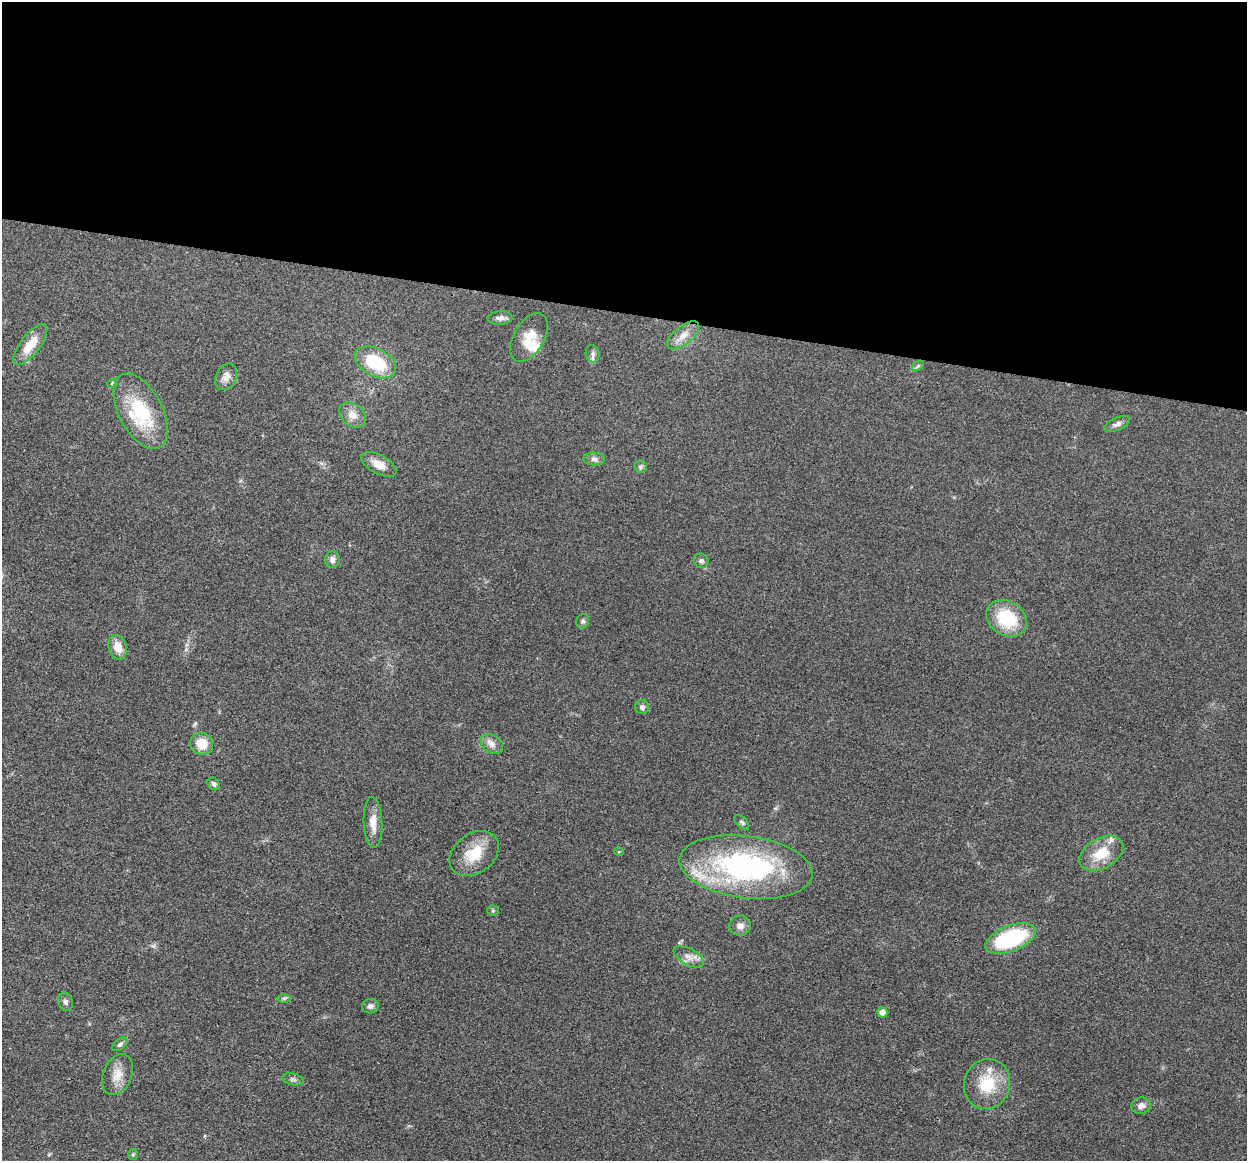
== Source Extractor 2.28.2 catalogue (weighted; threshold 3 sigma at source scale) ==
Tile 3 of 4 x 4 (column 3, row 1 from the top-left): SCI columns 2498-3742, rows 3606-4764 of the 4993 x 5012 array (HDU 1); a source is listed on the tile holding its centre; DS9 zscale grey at full resolution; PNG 1249 x 1163 px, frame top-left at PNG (2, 2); each listed source drawn as its Kron ellipse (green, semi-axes under 4 px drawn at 4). Shown black and unused: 27% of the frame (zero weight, under 3 of 4 exposures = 1% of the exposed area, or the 3 px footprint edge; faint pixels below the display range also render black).
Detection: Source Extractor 2.28.2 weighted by HDU 2 'WHT'; one run over the whole footprint, this tile lists its part. Background 0.103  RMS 0.0077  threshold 0.0345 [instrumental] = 3 sigma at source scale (4.5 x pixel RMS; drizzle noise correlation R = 1.50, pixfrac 1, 0.05/0.05 arcsec/px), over >= 5 px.
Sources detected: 46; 2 inside a brighter listed object's ellipse — not listed separately; the other 44 listed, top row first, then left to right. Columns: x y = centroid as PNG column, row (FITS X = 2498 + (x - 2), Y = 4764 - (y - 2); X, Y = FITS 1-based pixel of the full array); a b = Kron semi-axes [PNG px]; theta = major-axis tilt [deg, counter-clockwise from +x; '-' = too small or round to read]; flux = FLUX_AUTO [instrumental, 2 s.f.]
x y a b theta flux
500 318 12 6 3 3.7
683 335 19 9 38 8.3
529 337 27 15 60 15
30 345 24 9 52 15
593 354 9 7 -78 2.8
376 362 22 13 -28 38
918 366 7 4 34 1.2
226 377 14 10 62 5.3
112 383 5 4 - 1.1
141 411 41 21 -62 48
352 415 14 11 -41 7.8
1117 424 14 6 24 3.3
594 459 10 6 -2 2.9
379 464 19 9 -28 8.4
640 467 6 6 - 1.7
332 560 8 7 - 3.5
701 561 7 7 - 2.2
1007 618 21 17 -34 35
583 621 7 6 - 1.8
118 647 12 9 -74 8.9
642 707 7 7 - 2.4
202 744 12 10 -25 12
492 744 12 8 -31 4.9
214 784 7 5 -48 1.9
373 822 25 9 -87 9.4
742 822 9 5 -45 1.6
619 852 5 3 - 0.65
1101 853 24 15 30 20
474 854 27 19 37 23
746 867 67 31 -7 160
493 911 5 5 - 1.1
740 926 11 10 - 4.5
1011 938 26 13 21 74
689 957 17 8 -29 5.9
284 998 6 4 1 1.3
65 1002 9 7 -72 2.5
370 1006 8 7 - 2.8
882 1012 5 5 - 4.9
120 1044 9 5 35 2.1
117 1075 21 14 68 11
293 1079 11 6 -12 2.2
987 1084 25 23 71 29
1141 1106 10 8 13 3.9
133 1155 5 5 - 1.1